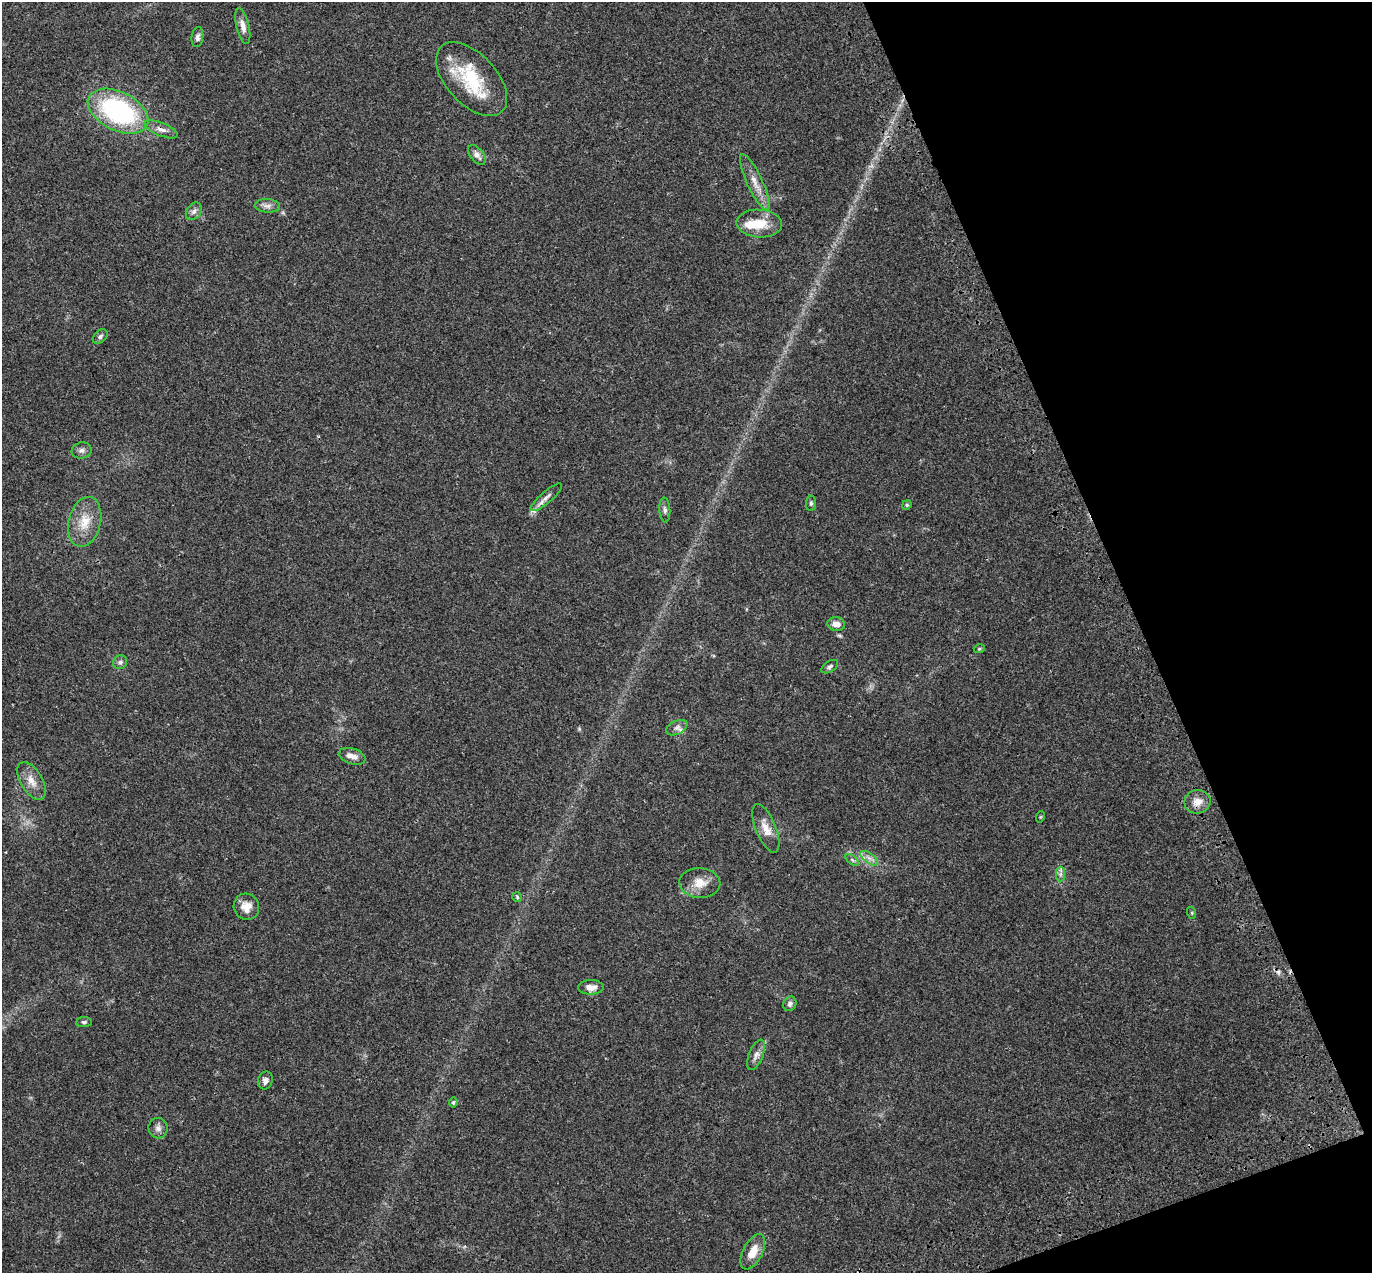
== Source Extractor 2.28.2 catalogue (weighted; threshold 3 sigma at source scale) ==
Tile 12 of 4 x 4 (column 4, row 3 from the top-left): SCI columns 4223-5592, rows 1489-2759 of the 5708 x 5573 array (HDU 1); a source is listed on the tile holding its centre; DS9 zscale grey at full resolution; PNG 1374 x 1275 px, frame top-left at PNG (2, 2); each listed source drawn as its Kron ellipse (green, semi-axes under 4 px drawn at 4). Shown black and unused: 18% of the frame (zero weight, under 3 of 4 exposures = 9% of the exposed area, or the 3 px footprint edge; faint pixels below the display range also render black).
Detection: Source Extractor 2.28.2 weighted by HDU 2 'WHT'; one run over the whole footprint, this tile lists its part. Background 0.0407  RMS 0.0036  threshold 0.0164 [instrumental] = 3 sigma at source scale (4.5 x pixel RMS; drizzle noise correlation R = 1.50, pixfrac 1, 0.0396/0.0396 arcsec/px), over >= 5 px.
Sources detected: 47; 1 inside a brighter object's white glare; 1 cosmic-ray / hot-pixel residue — neither listed nor drawn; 3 inside a brighter listed object's ellipse — not listed separately; the other 42 listed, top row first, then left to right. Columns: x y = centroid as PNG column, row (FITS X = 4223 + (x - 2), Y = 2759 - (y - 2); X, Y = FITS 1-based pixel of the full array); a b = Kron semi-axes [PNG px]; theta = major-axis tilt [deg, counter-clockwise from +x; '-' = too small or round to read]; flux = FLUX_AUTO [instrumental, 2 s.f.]
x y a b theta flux
243 26 18 6 -77 2.5
197 37 10 6 82 1.2
472 79 45 25 -47 22
118 111 32 19 -26 55
161 129 17 6 -22 2.3
477 155 11 6 -51 1.9
755 182 30 8 -65 4.5
267 206 13 6 -3 1.8
194 211 9 7 54 1.5
759 224 23 14 -4 7.4
100 337 8 6 41 0.9
81 450 10 8 12 1.4
546 497 20 6 41 2
811 503 7 5 82 0.68
907 505 5 4 - 0.43
665 510 12 5 -86 1.1
85 522 25 16 76 7.6
836 624 9 7 -9 2.4
979 649 5 3 - 0.37
120 662 7 6 - 1.2
830 667 9 5 33 0.87
677 728 11 6 25 1.4
352 756 13 7 -18 2.3
32 781 21 11 -59 4.1
1197 802 13 11 10 3.2
1040 817 6 3 71 0.32
766 828 26 10 -67 4.4
869 858 10 5 -35 1.5
852 860 7 4 -38 0.67
1060 874 7 5 89 0.94
700 883 20 15 -4 5.4
517 897 5 5 - 0.48
246 907 13 12 - 3.8
1192 913 6 4 -72 0.42
591 987 12 7 1 2.6
790 1004 7 6 - 0.98
84 1022 8 5 6 0.76
756 1055 16 7 68 2
265 1080 9 7 69 1.7
453 1102 5 4 - 0.63
158 1128 10 9 - 1.6
753 1252 19 9 63 5
Overlapping masked pixels (flux is a lower limit): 1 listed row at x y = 161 129